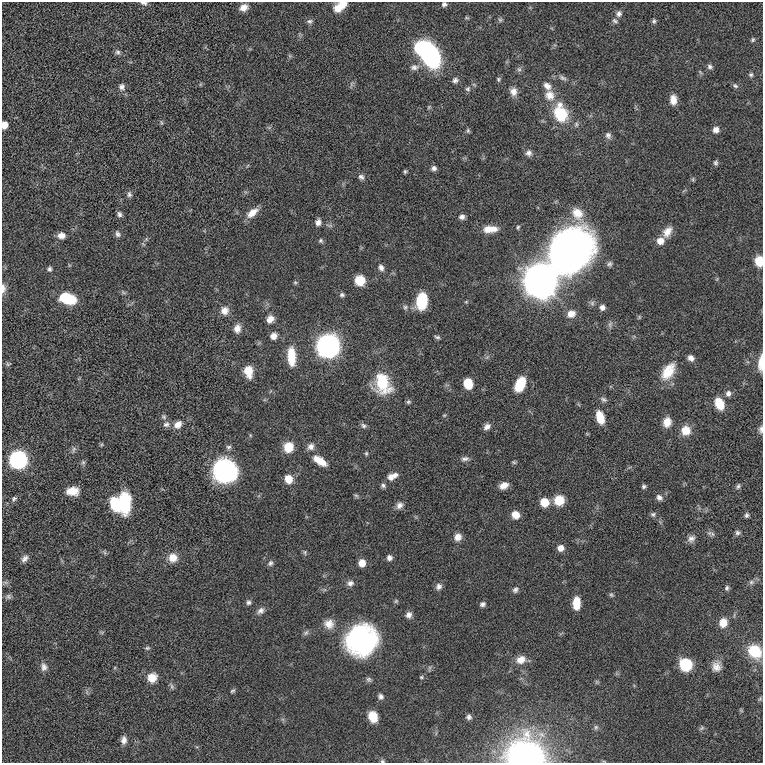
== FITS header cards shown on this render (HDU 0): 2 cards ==
NAXIS1  =                  761 / length of data axis 1
NAXIS2  =                  761 / length of data axis 2

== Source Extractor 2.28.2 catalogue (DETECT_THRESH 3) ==
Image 761 x 761 px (HDU 0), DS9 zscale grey, 1 PNG px = 1 image px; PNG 765 x 765 px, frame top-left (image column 1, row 761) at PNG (2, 2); no overlay
Background -0.0385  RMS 3.1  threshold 9.16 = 3 sigma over >= 5 px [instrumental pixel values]
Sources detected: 184; all 184 listed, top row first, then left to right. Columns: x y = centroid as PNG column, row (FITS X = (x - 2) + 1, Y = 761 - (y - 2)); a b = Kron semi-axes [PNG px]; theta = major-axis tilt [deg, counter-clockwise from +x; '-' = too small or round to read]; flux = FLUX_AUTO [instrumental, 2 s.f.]
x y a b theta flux
144 3 9 5 -14 540
343 4 8 7 - 2100
444 4 6 5 - 510
244 7 9 7 26 1400
338 8 9 9 - 2100
619 13 8 7 - 800
467 18 6 4 -18 220
500 20 6 5 - 350
310 21 8 5 -2 490
615 21 9 6 -29 510
654 21 7 5 81 400
753 40 6 5 - 350
420 48 8 7 - 16000
118 52 7 7 - 550
430 54 17 10 -67 57000
414 67 13 8 7 1100
710 67 7 6 - 550
519 69 6 6 - 490
751 75 6 6 - 460
563 78 11 6 -26 700
498 79 6 5 - 320
455 80 8 7 - 640
547 86 11 7 -43 1200
735 86 9 5 -36 490
122 87 9 8 - 860
468 89 7 6 - 510
513 91 11 9 -71 1300
550 95 15 13 -63 2600
673 100 11 7 -89 1700
560 113 20 14 -73 8400
161 123 7 3 -81 270
4 125 6 5 - 2000
716 130 7 6 - 1200
468 131 6 5 - 320
608 135 9 7 -68 720
529 153 8 8 - 840
716 163 6 6 - 440
434 168 7 6 - 660
405 171 4 4 - 320
361 177 9 7 -38 710
693 179 7 4 89 270
129 194 8 6 87 560
252 213 16 8 39 2100
577 213 17 13 -56 3200
119 214 8 6 -74 600
462 217 6 6 - 710
318 222 7 6 - 1000
518 227 5 4 - 280
488 229 13 9 4 2100
494 229 11 7 -12 1300
667 232 15 10 59 1800
118 234 9 6 -60 620
61 235 9 7 2 1300
321 241 6 6 - 390
660 241 8 7 - 1900
571 250 44 36 47 93000
759 261 10 7 -83 2900
609 264 7 7 - 530
381 268 8 7 - 850
49 269 6 5 - 470
360 280 10 9 - 3700
540 281 26 26 - 95000
295 282 6 5 - 290
3 288 12 6 90 1100
123 292 8 4 -31 350
342 295 6 5 - 460
68 299 15 9 -15 9100
422 301 13 9 83 8900
466 302 6 3 19 220
405 307 7 6 - 470
602 307 6 6 - 930
224 310 10 10 - 1600
571 314 10 8 21 1900
639 317 6 4 72 230
270 319 9 8 - 1500
610 324 9 5 66 550
237 328 10 8 86 1500
274 336 8 8 - 1200
437 337 7 4 -15 400
328 346 9 8 - 290000
291 357 20 9 -87 4900
691 358 8 6 -40 960
761 363 17 5 86 2100
8 364 8 5 15 330
248 371 12 9 -80 3300
668 371 23 13 56 4400
382 383 23 16 -70 8700
468 384 9 7 -73 4100
520 384 13 8 66 6800
728 393 8 8 - 870
603 399 10 6 -27 550
408 402 6 5 - 360
719 404 11 8 -67 4600
444 415 5 3 - 210
164 417 8 6 -46 440
600 417 13 8 -74 3600
667 422 11 8 78 2100
166 424 10 8 15 770
178 424 11 8 39 1600
363 426 8 7 - 540
487 427 8 6 37 930
686 430 9 9 - 3300
761 430 10 5 90 640
250 435 5 3 - 200
228 447 7 6 - 490
288 447 10 9 - 3500
311 447 10 8 41 1000
74 449 9 5 72 540
366 453 5 4 - 280
18 459 8 8 - 84000
465 459 11 6 10 700
320 461 16 7 -34 3000
83 462 6 5 - 380
514 462 6 4 -22 290
225 471 21 19 -32 24000
392 476 13 7 24 1600
288 479 9 8 - 2600
383 485 6 5 - 510
504 485 9 7 22 1600
644 486 6 5 - 420
738 486 8 5 70 430
72 491 12 8 3 2700
356 496 7 5 -30 330
659 497 8 7 - 840
14 499 7 6 - 480
559 500 10 10 - 3500
544 502 7 7 - 4500
124 503 21 10 -88 10000
116 504 11 8 -67 11000
399 505 10 8 50 970
653 514 7 6 - 460
515 515 8 7 - 2200
746 515 7 5 74 430
738 533 7 6 - 510
712 534 7 6 - 500
458 537 9 8 - 1500
691 539 10 8 44 1000
561 548 7 7 - 1400
104 552 6 4 -71 300
305 552 8 4 -82 330
173 558 10 10 - 2400
389 558 6 6 - 790
25 559 10 6 42 880
270 563 8 6 56 550
362 563 7 6 - 2300
5 582 7 4 -19 400
751 582 8 6 21 560
350 583 10 8 12 880
439 586 9 7 57 780
727 588 7 5 72 430
515 590 8 7 - 590
611 595 6 5 - 340
8 597 8 7 - 560
396 601 6 5 - 290
248 602 7 6 - 520
576 603 11 7 89 3700
483 604 7 6 - 570
261 611 10 8 40 910
409 615 8 7 - 880
723 623 8 7 - 2800
329 624 13 12 - 2000
306 633 9 6 48 480
361 640 20 19 - 66000
147 648 6 5 - 350
755 651 13 11 -50 6800
521 660 13 10 24 2000
686 665 7 7 - 22000
716 666 13 11 84 1700
44 667 11 8 -81 980
421 677 6 4 21 280
152 678 10 10 - 2700
368 679 8 6 -44 480
597 682 6 4 -71 270
172 686 11 4 -65 480
233 691 7 5 38 340
381 697 7 6 - 670
760 699 6 4 19 260
373 717 10 8 -71 3700
469 717 6 6 - 590
596 727 6 6 - 410
702 728 8 5 27 420
124 740 10 7 88 1000
525 755 24 19 -7 72000
382 761 6 5 - 340
At the frame edge (FLAGS 8, measured only in part): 10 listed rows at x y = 144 3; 343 4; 444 4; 4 125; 759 261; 3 288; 761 363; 761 430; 525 755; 382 761